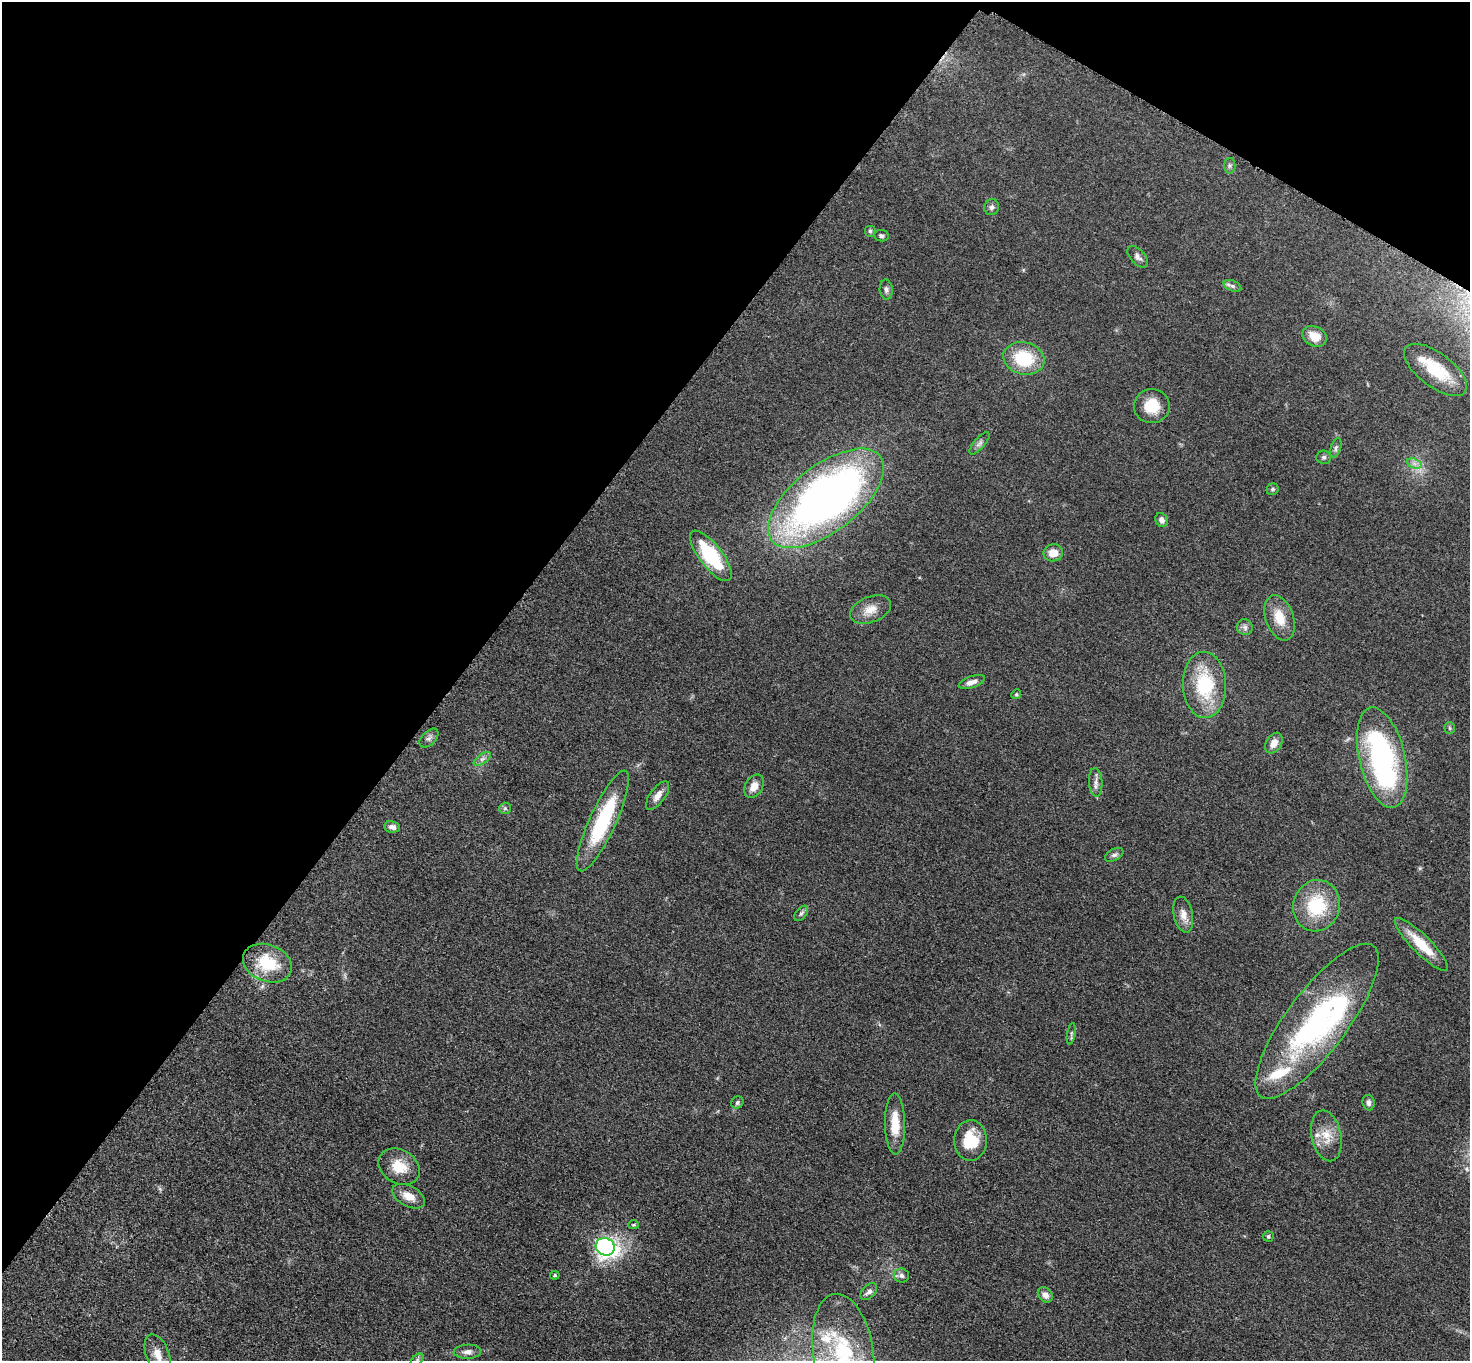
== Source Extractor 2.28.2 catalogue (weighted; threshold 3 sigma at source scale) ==
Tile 2 of 4 x 4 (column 2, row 1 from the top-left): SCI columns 1481-2948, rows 4237-5595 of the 5892 x 5896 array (HDU 1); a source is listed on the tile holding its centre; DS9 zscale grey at full resolution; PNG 1472 x 1363 px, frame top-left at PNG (2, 2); each listed source drawn as its Kron ellipse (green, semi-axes under 4 px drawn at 4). Shown black and unused: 35% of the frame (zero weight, under 3 of 5 exposures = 1% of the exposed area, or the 3 px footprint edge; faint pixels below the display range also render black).
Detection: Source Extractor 2.28.2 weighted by HDU 2 'WHT'; one run over the whole footprint, this tile lists its part. Background 0.0484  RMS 0.0054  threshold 0.0241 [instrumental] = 3 sigma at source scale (4.5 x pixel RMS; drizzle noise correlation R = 1.50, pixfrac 1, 0.05/0.05 arcsec/px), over >= 5 px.
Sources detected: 68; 1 inside a brighter object's white glare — neither listed nor drawn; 4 inside a brighter listed object's ellipse — not listed separately; the other 63 listed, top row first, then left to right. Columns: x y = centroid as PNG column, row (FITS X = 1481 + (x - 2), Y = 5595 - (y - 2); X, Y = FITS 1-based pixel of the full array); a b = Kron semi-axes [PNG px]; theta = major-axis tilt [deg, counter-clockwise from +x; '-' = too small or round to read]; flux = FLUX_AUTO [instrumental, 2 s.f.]
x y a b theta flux
1230 166 8 5 87 1.2
992 207 8 7 - 1.7
870 231 6 6 - 0.99
882 236 7 5 -7 1.3
1138 257 13 7 -47 2.3
1232 286 9 5 -24 1.4
886 290 10 6 -85 1.8
1314 336 13 9 -26 8.4
1024 358 21 16 -15 26
1436 370 37 17 -37 22
1152 406 18 17 - 13
979 443 14 5 49 1.9
1336 448 10 5 73 1.4
1324 457 7 7 - 1.4
1414 463 7 4 -19 1.8
1273 489 6 5 - 1
826 498 69 33 38 340
1162 520 7 6 - 2.2
1053 553 10 8 10 6.3
711 556 30 11 -52 37
870 610 21 12 22 7.3
1279 618 23 14 -71 11
1245 627 8 7 - 1.8
972 682 14 5 19 3.2
1204 685 33 21 -88 33
1016 694 5 4 - 0.7
1450 728 6 5 - 0.79
429 738 11 7 43 2.1
1274 743 11 7 58 4.4
1382 758 51 23 -77 110
482 759 10 5 35 1.9
1096 782 14 7 -87 2.8
754 786 12 8 60 5.1
658 796 17 7 54 4.1
505 808 6 5 - 0.94
603 821 55 13 65 47
392 827 8 5 -7 2.3
1114 855 10 6 28 1.5
1316 906 26 23 73 29
801 913 9 5 51 1.3
1183 914 18 9 -78 4.7
1421 944 36 9 -45 15
267 963 25 18 -21 23
1317 1021 94 30 53 110
1071 1034 11 4 81 1.2
737 1103 6 5 - 1.1
1368 1103 8 6 -79 1.9
895 1124 30 10 -89 12
1326 1136 26 14 -78 10
971 1140 20 16 89 17
399 1167 22 16 -31 12
409 1196 18 10 -28 6.4
634 1225 5 4 - 0.81
1268 1236 5 5 - 1.1
605 1247 10 8 -24 190
555 1275 5 4 - 0.7
901 1275 7 7 - 1.9
869 1291 10 6 45 2.4
1045 1295 8 6 -48 2.9
467 1352 13 7 1 2.9
843 1352 59 30 -81 60
158 1354 21 11 -69 7.2
417 1360 8 4 46 1.1
Isophote crosses this tile's border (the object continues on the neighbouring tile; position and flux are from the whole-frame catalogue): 3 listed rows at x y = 843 1352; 158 1354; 417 1360